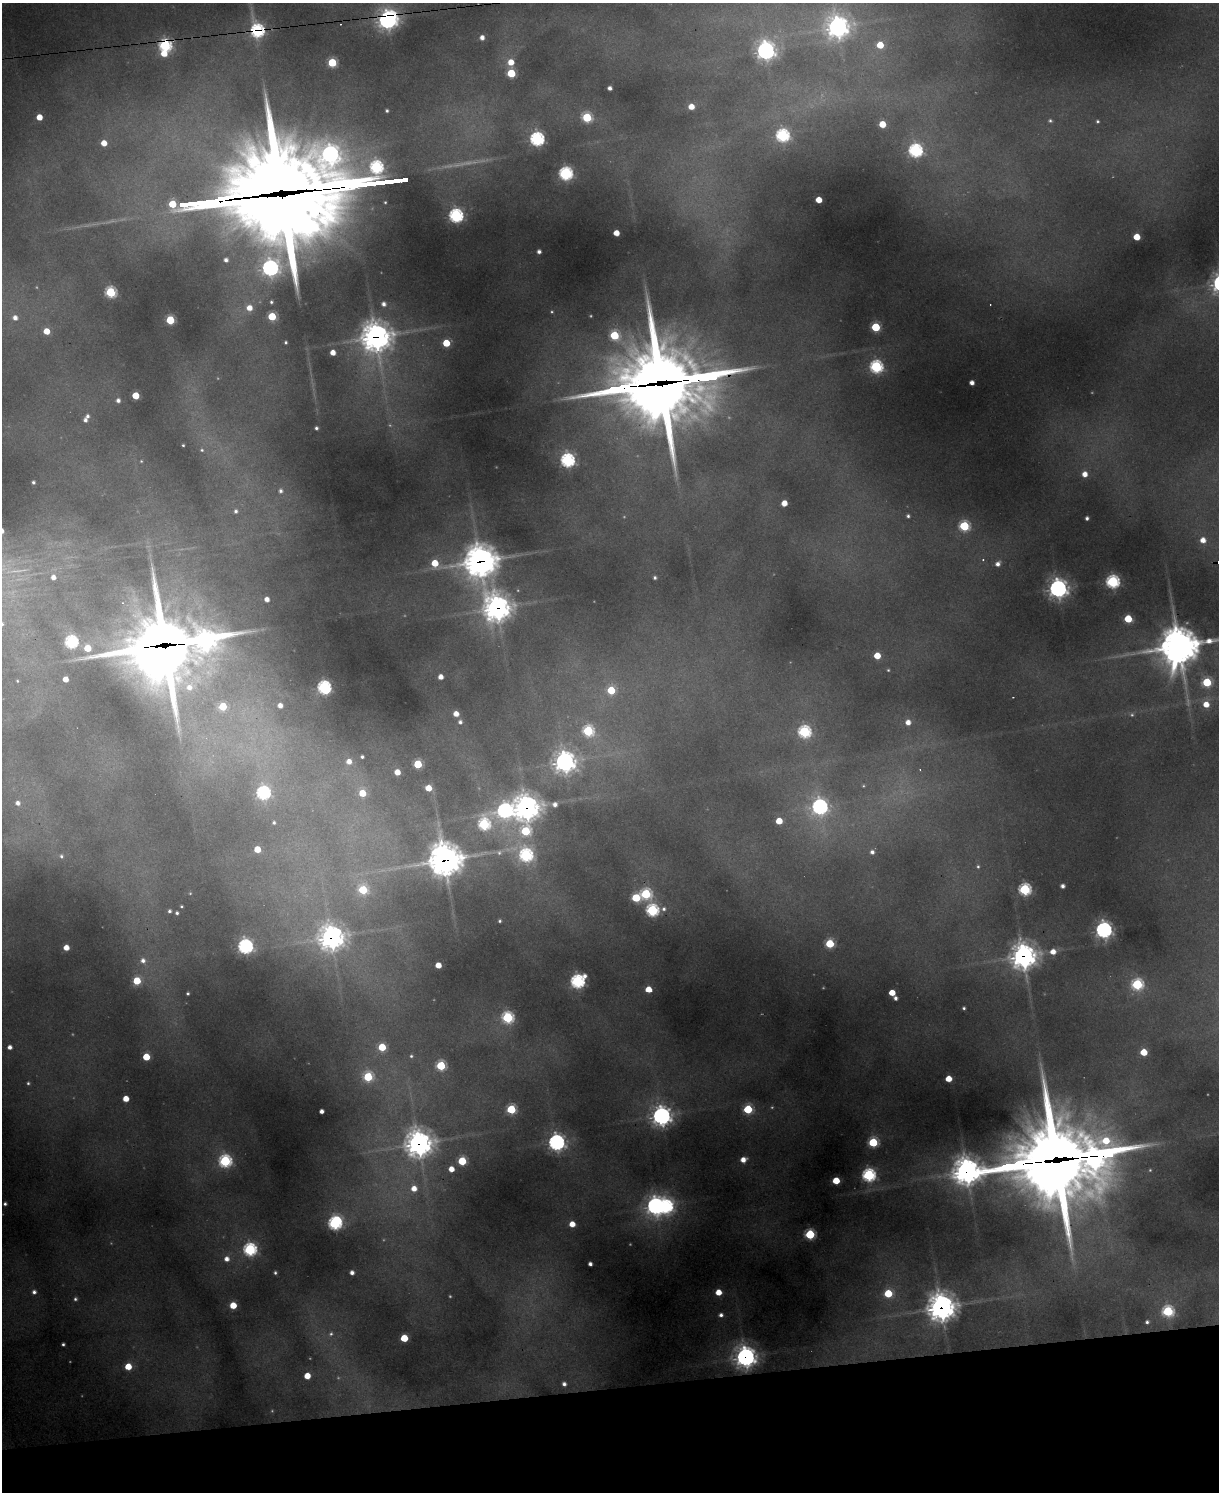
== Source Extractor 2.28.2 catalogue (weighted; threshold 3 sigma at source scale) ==
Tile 10 of 4 x 3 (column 2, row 3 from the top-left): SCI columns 1218-2434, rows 248-1737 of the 4869 x 4851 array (HDU 1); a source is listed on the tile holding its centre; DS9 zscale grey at full resolution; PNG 1221 x 1494 px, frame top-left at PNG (2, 3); no overlay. Shown black and unused: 7% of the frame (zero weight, under 2 of 3 exposures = <1% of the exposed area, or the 3 px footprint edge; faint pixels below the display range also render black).
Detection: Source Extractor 2.28.2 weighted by HDU 2 'WHT'; one run over the whole footprint, this tile lists its part. Background 0.716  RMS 0.024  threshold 0.108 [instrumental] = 3 sigma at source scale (4.5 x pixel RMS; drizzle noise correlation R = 1.50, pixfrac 1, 0.05/0.05 arcsec/px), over >= 5 px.
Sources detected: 231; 16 too faint to see at this stretch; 3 cosmic-ray / hot-pixel residue — not listed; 4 inside a brighter listed object's ellipse — not listed separately; the other 208 listed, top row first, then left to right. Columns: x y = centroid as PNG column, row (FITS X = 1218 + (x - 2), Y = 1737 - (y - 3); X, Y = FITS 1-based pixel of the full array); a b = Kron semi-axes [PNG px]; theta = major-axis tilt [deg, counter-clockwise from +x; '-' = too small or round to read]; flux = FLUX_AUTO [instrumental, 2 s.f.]
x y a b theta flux
388 19 10 7 40 1500
837 27 9 9 - 1900
257 30 8 6 -76 420
482 37 5 4 - 15
165 45 6 6 - 460
880 45 5 5 - 53
766 51 8 7 - 1300
164 53 5 5 - 44
332 62 5 5 - 170
511 62 6 6 - 39
511 73 5 5 - 150
610 88 4 4 - 11
691 106 5 5 - 34
387 111 4 4 - 4.8
39 117 5 5 - 39
587 117 6 5 - 190
1050 121 6 5 - 5.6
1097 121 4 4 - 4.4
882 124 5 5 - 58
782 135 6 6 - 510
537 139 6 6 - 680
104 143 5 4 - 34
915 150 6 6 - 610
330 154 8 8 - 990
566 173 6 6 - 570
284 194 125 33 6 63000
819 200 5 4 - 44
456 215 6 6 - 570
616 233 5 4 - 35
1137 237 5 5 - 61
539 251 4 4 - 9.8
226 260 4 4 - 10
270 268 8 7 - 830
111 292 6 5 - 300
271 302 4 3 - 4.3
384 304 5 5 - 12
249 308 6 6 - 31
272 316 5 5 - 130
15 318 6 5 - 16
170 320 5 5 - 150
876 327 5 5 - 150
46 331 5 4 - 51
614 335 6 5 - 160
376 337 11 11 - 3100
286 342 4 4 - 4.7
446 343 5 5 - 67
333 352 4 4 - 28
876 367 6 6 - 480
660 383 63 28 6 29000
972 383 4 4 - 16
135 395 5 5 - 88
118 400 4 4 - 10
87 416 5 5 - 6.9
85 420 5 4 - 8.6
316 428 3 3 - 5.7
183 445 3 3 - 3.1
202 450 5 5 - 4.5
567 460 6 6 - 580
141 461 4 3 - 2.3
1085 474 6 6 - 26
33 482 4 4 - 6.1
281 491 5 4 - 7.9
784 503 5 5 - 30
236 511 6 6 - 7.6
908 516 4 4 - 5.5
1087 518 4 3 - 6.8
964 526 6 5 - 250
1203 540 6 6 - 24
983 560 5 4 - 3.3
480 561 13 13 - 3600
435 563 6 5 - 79
998 564 6 6 - 14
53 577 4 4 - 14
655 578 4 4 - 5.7
1113 582 6 6 - 520
1058 588 8 8 - 1200
267 599 5 4 - 18
497 608 12 11 - 2200
1128 619 5 5 - 100
2 624 6 6 - 6.3
71 642 6 6 - 460
164 645 48 27 6 18000
1179 646 16 14 18 5800
87 648 5 5 - 66
877 656 5 5 - 58
888 670 5 4 - 3.5
441 677 4 4 - 21
65 679 4 4 - 29
17 681 3 2 - 2.3
1207 682 5 5 - 160
189 687 13 11 49 41
324 687 7 6 - 630
611 690 5 5 - 100
1013 697 2 2 - 1.4
1206 704 6 6 - 35
280 705 4 4 - 17
223 706 5 5 - 110
456 714 5 5 - 28
460 722 6 6 - 9.8
908 722 6 6 - 22
588 731 6 6 - 280
804 732 6 6 - 460
362 757 3 3 - 5.3
349 761 5 5 - 21
564 762 9 8 - 1600
418 764 5 5 - 160
397 772 5 4 - 34
863 786 4 4 - 2.7
428 788 5 5 - 47
263 793 6 6 - 550
362 793 5 5 - 62
18 803 6 6 - 14
555 804 7 6 - 16
820 807 7 7 - 860
526 808 10 10 - 2500
505 810 8 8 - 730
779 821 5 5 - 57
274 823 5 4 - 4.8
484 824 8 6 69 380
525 831 7 6 - 190
257 849 5 5 - 53
499 852 9 8 - 12
872 852 5 5 - 10
526 855 7 7 - 510
61 856 6 5 - 5.9
444 860 14 12 6 4100
978 866 6 5 - 4.7
1063 886 4 4 - 11
1025 889 6 6 - 400
363 890 6 6 - 150
646 894 6 6 - 280
636 898 6 5 - 150
181 906 3 3 - 3.4
652 910 7 6 - 460
169 911 3 3 - 5.3
177 913 3 3 - 5.1
500 921 3 3 - 4.4
1104 930 7 7 - 860
331 937 10 10 - 1900
830 943 5 5 - 160
245 946 6 6 - 780
66 948 5 4 - 31
1053 952 6 5 - 27
1023 956 10 10 - 2300
143 960 8 7 - 15
438 965 4 4 - 40
137 981 5 5 - 100
578 981 7 6 - 660
1137 984 6 6 - 330
648 990 5 5 - 53
188 993 3 3 - 4.6
892 993 5 4 - 49
895 998 4 4 - 8.3
964 1008 3 3 - 4.4
507 1017 6 6 - 360
10 1047 4 4 - 13
382 1047 5 5 - 100
1144 1052 5 5 - 69
411 1056 5 5 - 4.6
146 1057 5 5 - 80
441 1066 5 5 - 200
368 1077 6 6 - 190
948 1079 5 5 - 49
28 1083 4 3 - 3.6
126 1099 5 5 - 39
511 1109 5 5 - 200
748 1109 5 5 - 180
321 1111 4 4 - 12
661 1116 8 7 - 1600
556 1142 8 7 - 810
873 1142 5 5 - 210
419 1143 10 10 - 2600
743 1160 5 5 - 26
1059 1160 56 33 6 29000
225 1161 6 6 - 430
462 1161 5 5 - 140
451 1169 4 4 - 30
967 1171 14 10 1 2800
869 1175 6 6 - 550
836 1181 5 5 - 77
414 1188 6 6 - 28
5 1204 4 3 - 5.5
655 1206 8 7 - 1100
665 1206 7 7 - 700
335 1223 8 6 56 610
572 1224 5 4 - 35
810 1234 5 5 - 230
250 1250 6 6 - 500
226 1259 6 6 - 18
590 1264 4 4 - 10
275 1273 3 3 - 4.5
352 1273 4 4 - 13
34 1292 5 5 - 10
718 1292 5 5 - 41
888 1293 5 5 - 120
75 1299 5 4 - 5.2
233 1305 5 5 - 65
942 1307 12 11 - 2300
1168 1311 6 6 - 310
721 1315 6 5 - 10
1147 1322 4 4 - 7
331 1334 7 7 - 8.7
404 1338 5 5 - 100
63 1344 4 3 - 5.1
745 1357 9 9 - 1500
128 1367 5 5 - 62
307 1376 5 5 - 45
564 1384 4 4 - 10
Overlapping masked pixels (flux is a lower limit): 18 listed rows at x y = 388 19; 257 30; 165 45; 284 194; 376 337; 660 383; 480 561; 497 608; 164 645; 526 808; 444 860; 331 937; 1023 956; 419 1143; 1059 1160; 967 1171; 942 1307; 745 1357
Isophote crosses this tile's border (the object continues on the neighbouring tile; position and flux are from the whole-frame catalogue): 2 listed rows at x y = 2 624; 1179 646